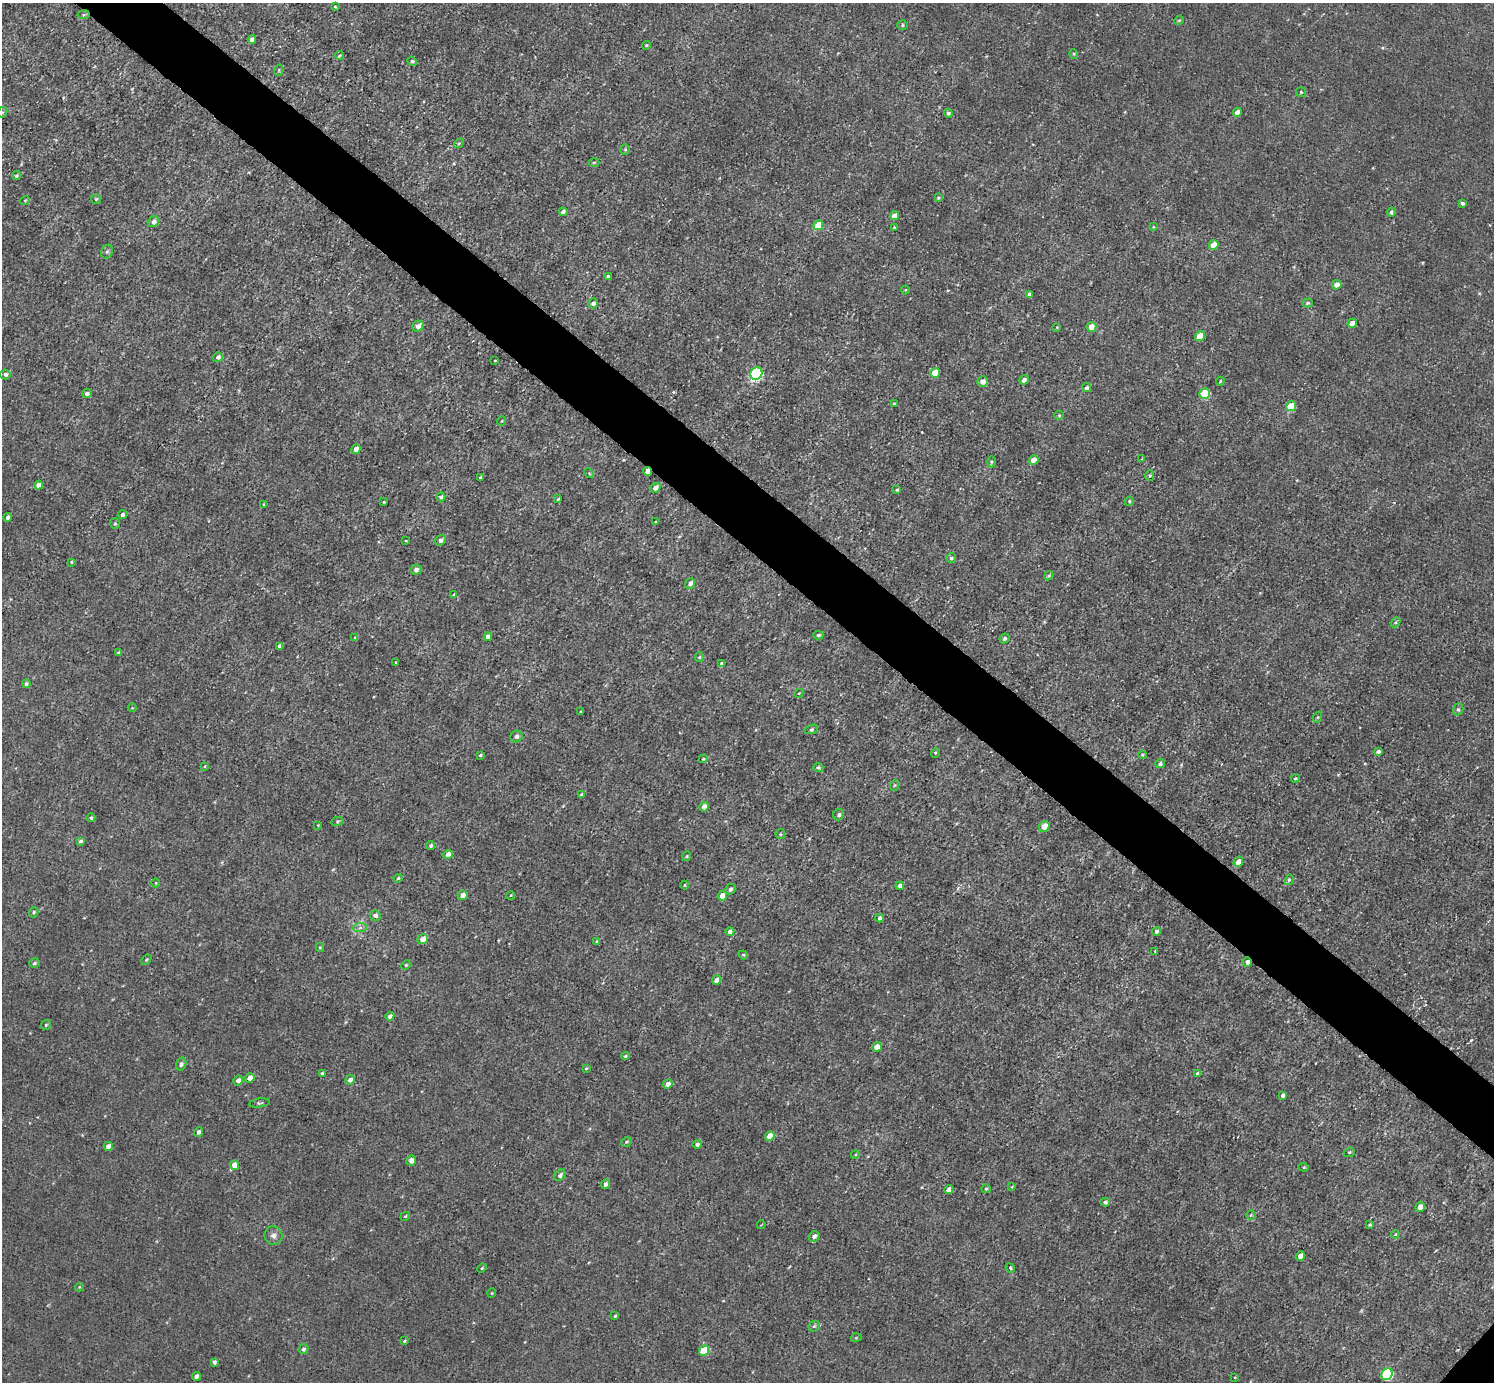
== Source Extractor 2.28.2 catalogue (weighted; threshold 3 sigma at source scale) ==
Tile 11 of 4 x 4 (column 3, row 3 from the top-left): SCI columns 2985-4476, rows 1538-2917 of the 5970 x 5973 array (HDU 1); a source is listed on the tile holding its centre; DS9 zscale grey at full resolution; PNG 1496 x 1384 px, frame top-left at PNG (2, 3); each listed source drawn as its Kron ellipse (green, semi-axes under 4 px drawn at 4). Shown black and unused: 5% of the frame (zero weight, under 3 of 5 exposures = <1% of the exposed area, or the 3 px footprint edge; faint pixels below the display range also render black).
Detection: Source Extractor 2.28.2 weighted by HDU 2 'WHT'; one run over the whole footprint, this tile lists its part. Background 0.00405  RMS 0.006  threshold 0.0269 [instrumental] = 3 sigma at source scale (4.5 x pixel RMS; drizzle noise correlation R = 1.50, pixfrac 1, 0.05/0.05 arcsec/px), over >= 5 px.
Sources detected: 205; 1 inside a brighter listed object's ellipse — not listed separately; the other 204 listed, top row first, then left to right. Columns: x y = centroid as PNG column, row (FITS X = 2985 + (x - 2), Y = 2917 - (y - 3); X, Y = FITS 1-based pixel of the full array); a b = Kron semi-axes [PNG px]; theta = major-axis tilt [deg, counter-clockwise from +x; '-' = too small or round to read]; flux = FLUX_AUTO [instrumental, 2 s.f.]
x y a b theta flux
335 7 4 3 - 0.71
84 15 6 3 8 0.84
1179 20 5 4 - 0.81
903 25 5 4 - 0.83
252 39 4 4 - 2.5
646 45 4 3 - 0.83
1074 54 5 3 - 0.62
339 55 4 3 - 0.74
412 61 5 4 - 0.91
279 70 6 3 72 0.7
1301 92 5 5 - 0.84
2 112 5 4 - 1
1237 112 4 4 - 3.6
948 113 4 4 - 1.4
459 143 5 4 - 0.8
625 149 5 4 - 0.85
594 162 5 3 - 0.66
16 176 4 4 - 1.3
938 198 4 4 - 0.74
96 199 5 5 - 0.8
25 200 5 3 - 0.55
1462 203 4 3 - 1.6
563 212 4 3 - 1.9
1391 212 5 4 - 1.3
894 216 4 4 - 4.3
153 222 6 5 - 2.9
818 225 5 4 - 15
894 227 3 3 - 0.64
1153 227 3 3 - 0.59
1214 245 5 4 - 7.5
107 252 7 5 66 1.3
608 276 3 3 - 1.2
1337 285 5 4 - 4
905 290 4 4 - 0.64
1030 294 4 4 - 2.7
593 303 5 5 - 1.9
1308 303 5 4 - 1
1352 323 5 4 - 5.4
418 326 6 5 - 4
1057 327 4 3 - 0.52
1091 327 5 4 - 6.8
1200 336 5 4 - 9.2
218 357 5 5 - 2.1
495 361 4 3 - 0.52
935 373 5 4 - 14
5 374 5 5 - 1.5
756 374 6 6 - 100
1024 380 5 4 - 2.9
983 381 5 5 - 3.4
1220 381 4 3 - 0.65
1087 388 4 4 - 1.7
87 394 5 4 - 1.9
1204 394 5 5 - 21
894 404 3 3 - 0.73
1291 406 5 5 - 16
1059 415 5 4 - 0.75
501 421 5 3 - 0.57
356 449 5 4 - 5.9
1142 459 3 2 - 0.76
1034 460 5 4 - 5.8
991 462 5 3 - 0.9
647 471 4 3 - 6.9
589 473 5 4 - 0.67
1150 476 5 4 - 0.99
480 478 3 3 - 0.97
38 485 4 4 - 4.6
655 488 5 4 - 4
897 490 4 4 - 0.83
441 497 4 3 - 2.1
558 499 4 3 - 0.7
1129 501 5 4 - 0.94
384 502 3 3 - 0.62
264 504 3 2 - 0.52
122 515 5 4 - 1.9
7 517 4 4 - 2.1
656 522 4 3 - 1.2
115 524 5 5 - 1
441 540 5 4 - 2.4
406 541 4 2 - 0.49
951 558 5 4 - 1.5
71 562 3 3 - 0.72
416 569 6 5 - 2.6
1049 576 5 4 - 0.83
690 583 5 5 - 2.7
454 594 3 2 - 0.56
1395 622 5 3 - 0.78
818 635 5 4 - 1
488 637 4 4 - 3.4
355 638 4 4 - 0.91
1004 638 5 4 - 1.3
280 646 4 4 - 2.4
119 652 4 3 - 1.1
699 657 5 4 - 0.78
396 662 3 2 - 0.53
721 664 4 4 - 1.8
26 684 4 4 - 1.3
799 693 5 3 - 0.55
132 708 4 3 - 0.51
1458 709 6 5 - 1.1
580 712 4 3 - 0.58
1318 717 6 3 70 0.7
811 729 7 4 20 1.1
516 736 6 5 - 2
1378 751 4 3 - 1.9
935 753 5 3 - 0.63
480 755 3 3 - 0.96
1142 755 4 3 - 0.59
703 759 4 3 - 0.53
1160 764 5 4 - 1.7
205 766 3 3 - 0.62
818 768 5 4 - 1.4
1295 778 4 4 - 0.64
895 785 5 3 - 0.72
581 794 4 3 - 0.77
704 807 5 4 - 4.5
839 815 6 5 - 1.7
91 818 4 4 - 1.4
337 821 6 3 8 0.79
318 825 3 2 - 0.47
1044 826 5 5 - 7.8
780 834 5 5 - 0.88
80 841 4 4 - 1.6
431 845 5 4 - 1.2
448 855 5 4 - 5
687 856 5 3 - 0.64
1238 862 5 4 - 5.6
398 878 4 4 - 0.87
1289 880 5 3 - 0.8
156 883 4 3 - 0.48
684 885 4 3 - 0.56
900 886 4 4 - 2.7
730 889 5 4 - 1.5
463 895 5 5 - 3.8
511 895 4 3 - 0.57
722 896 5 4 - 8
34 912 5 4 - 1
375 915 5 5 - 1.9
879 918 4 3 - 1.8
360 928 7 4 3 1.6
1156 931 4 4 - 1.4
730 932 4 4 - 2.2
423 939 5 5 - 6
596 941 3 3 - 1
320 947 4 4 - 0.72
1155 951 3 3 - 0.57
743 955 5 4 - 0.75
146 960 5 3 - 0.81
1247 962 5 4 - 2.6
34 963 5 4 - 1.1
406 965 5 4 - 0.7
716 980 5 4 - 4.8
390 1016 4 4 - 2.6
46 1025 5 4 - 0.88
877 1047 5 4 - 7.1
625 1056 4 3 - 0.85
181 1064 6 5 - 1.8
586 1068 4 3 - 0.82
322 1074 4 3 - 1.8
1198 1074 4 4 - 2.5
250 1078 5 4 - 4.4
350 1080 5 4 - 3.6
238 1081 5 4 - 3.3
668 1084 5 4 - 3.4
1282 1095 4 3 - 1.7
259 1103 10 4 8 1.2
198 1132 5 4 - 2.1
770 1136 5 4 - 6.9
626 1142 5 4 - 0.89
697 1144 5 4 - 1.9
108 1146 4 4 - 3.5
1349 1152 6 4 21 0.98
855 1155 4 3 - 0.6
411 1161 5 5 - 3.4
235 1165 4 4 - 6.7
1304 1167 5 4 - 0.88
560 1175 6 5 - 2.2
605 1184 5 4 - 1.9
1012 1187 4 4 - 0.57
949 1189 4 4 - 3.6
986 1189 4 4 - 0.9
1105 1202 4 4 - 1.5
1420 1207 5 4 - 4.6
1251 1215 5 5 - 0.86
405 1216 5 3 - 0.63
761 1225 4 2 - 0.42
1370 1225 4 4 - 0.86
1395 1234 4 3 - 0.72
274 1236 9 9 - 2.8
814 1236 6 5 - 2.5
1300 1256 5 4 - 4.6
482 1268 5 3 - 0.69
1010 1268 5 4 - 0.9
79 1287 4 4 - 0.56
492 1293 5 3 - 0.52
615 1316 4 3 - 0.9
814 1326 6 5 - 1.1
856 1338 5 3 - 0.6
404 1341 3 3 - 0.66
303 1349 5 4 - 1.5
704 1351 5 5 - 18
214 1362 4 3 - 1.8
1387 1374 6 5 - 69
197 1376 4 4 - 2.6
1235 1377 4 3 - 0.46
Overlapping masked pixels (flux is a lower limit): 3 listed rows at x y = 84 15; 647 471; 1247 962
Isophote crosses this tile's border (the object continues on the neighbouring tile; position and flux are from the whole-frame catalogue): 1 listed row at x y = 2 112